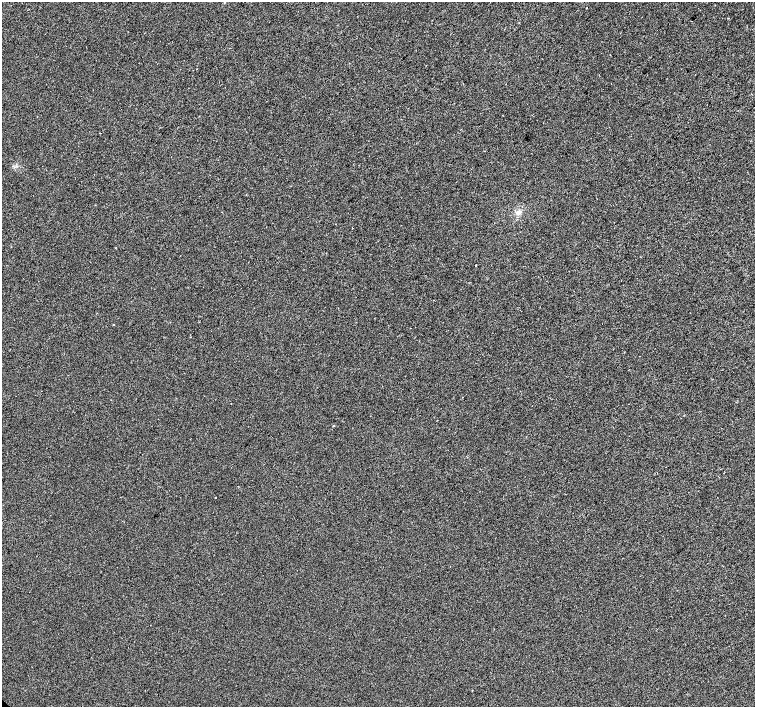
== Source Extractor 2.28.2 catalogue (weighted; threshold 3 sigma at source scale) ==
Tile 10 of 4 x 4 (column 2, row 3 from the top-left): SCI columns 1507-3012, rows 1567-2975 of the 6028 x 6015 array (HDU 1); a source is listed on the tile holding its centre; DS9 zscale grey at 2 x 2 block average (1 PNG px = mean of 2 x 2 image px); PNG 757 x 709 px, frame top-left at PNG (2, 2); no overlay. Shown black and unused: <1% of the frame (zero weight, under 2 of 3 exposures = <1% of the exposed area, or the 3 px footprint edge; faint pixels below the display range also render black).
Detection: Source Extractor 2.28.2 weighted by HDU 2 'WHT'; one run over the whole footprint, this tile lists its part. Background -2.09e-04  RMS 0.0042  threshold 0.0189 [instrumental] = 3 sigma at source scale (4.5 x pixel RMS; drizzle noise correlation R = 1.50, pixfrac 1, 0.0396/0.0396 arcsec/px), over >= 5 px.
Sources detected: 11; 2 cosmic-ray / hot-pixel residue — not listed; the other 9 listed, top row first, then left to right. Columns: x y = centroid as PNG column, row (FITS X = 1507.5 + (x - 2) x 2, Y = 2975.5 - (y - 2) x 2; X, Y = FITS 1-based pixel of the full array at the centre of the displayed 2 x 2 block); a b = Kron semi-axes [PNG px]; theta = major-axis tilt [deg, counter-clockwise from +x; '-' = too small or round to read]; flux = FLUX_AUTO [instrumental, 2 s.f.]
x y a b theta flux
587 8 2 2 - 0.88
506 84 2 2 - 0.3
519 212 7 4 32 3.2
352 228 2 2 - 0.77
476 266 2 2 - 1.4
113 325 2 2 - 1.7
410 328 2 2 - 0.3
333 426 2 2 - 0.62
216 498 2 2 - 0.57